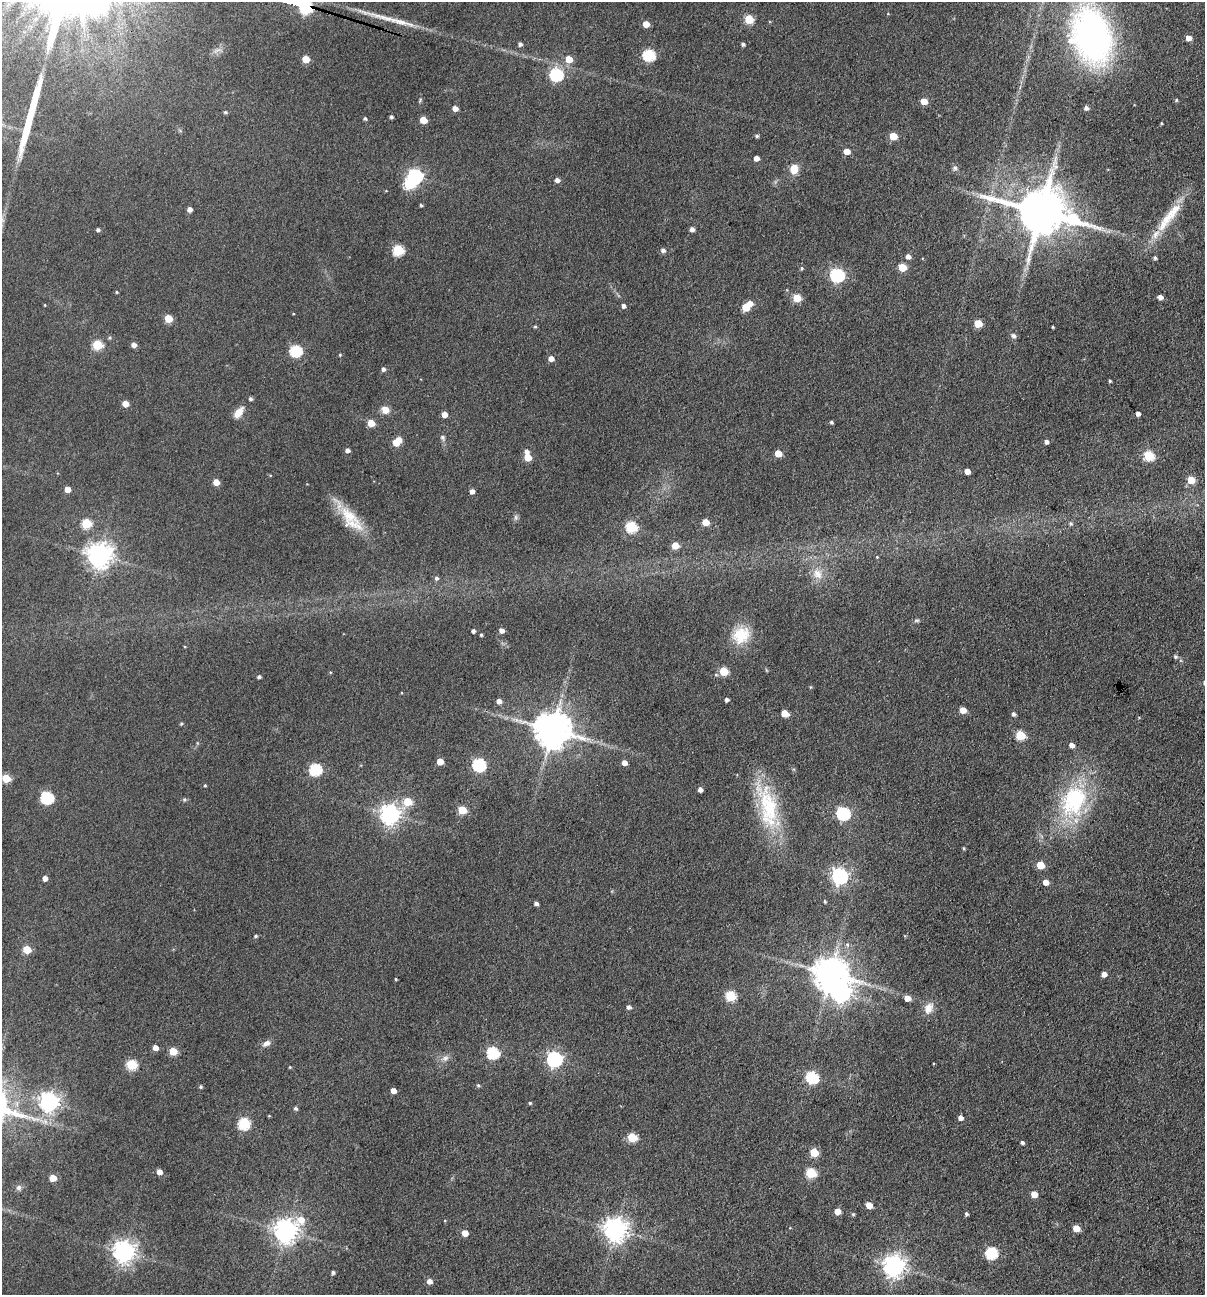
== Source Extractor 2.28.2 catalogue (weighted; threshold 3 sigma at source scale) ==
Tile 6 of 4 x 4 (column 2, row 2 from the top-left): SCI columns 1332-2534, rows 2587-3879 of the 5193 x 5174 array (HDU 1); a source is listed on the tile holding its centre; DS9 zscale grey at full resolution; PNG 1207 x 1297 px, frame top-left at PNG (2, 2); no overlay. Shown black and unused: <1% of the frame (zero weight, under 3 of 4 exposures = <1% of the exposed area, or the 3 px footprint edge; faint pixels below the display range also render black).
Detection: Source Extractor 2.28.2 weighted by HDU 2 'WHT'; one run over the whole footprint, this tile lists its part. Background 0.174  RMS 0.0098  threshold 0.0439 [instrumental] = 3 sigma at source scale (4.5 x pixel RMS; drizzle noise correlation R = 1.50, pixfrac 1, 0.05/0.05 arcsec/px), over >= 5 px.
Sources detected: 187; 2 inside a brighter object's white glare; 1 long thin detection or spike segment (spike, bleed or trail) — not listed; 2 inside a brighter listed object's ellipse — not listed separately; the other 182 listed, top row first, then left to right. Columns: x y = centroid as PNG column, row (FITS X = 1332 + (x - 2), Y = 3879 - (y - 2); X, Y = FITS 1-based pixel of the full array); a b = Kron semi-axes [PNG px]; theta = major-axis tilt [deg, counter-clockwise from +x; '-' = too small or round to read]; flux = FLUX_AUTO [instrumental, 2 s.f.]
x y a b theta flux
888 14 4 3 - 0.63
749 19 5 5 - 39
399 21 45 7 -15 20
646 24 5 5 - 13
1091 36 47 32 -74 390
1189 38 5 4 - 8.4
520 44 5 4 - 2.7
743 44 4 4 - 2.2
649 55 6 6 - 100
306 59 5 5 - 21
569 59 5 5 - 19
556 74 6 6 - 140
1176 100 5 4 - 1.3
924 101 5 5 - 14
455 108 5 4 - 6.5
1086 108 5 4 - 3.6
225 112 5 4 - 1.5
391 117 4 3 - 1.9
365 118 4 4 - 1.8
423 120 5 5 - 17
757 136 4 4 - 2.1
893 136 5 5 - 25
847 151 5 5 - 11
756 158 4 4 - 6.9
955 168 8 6 67 2.6
794 169 9 8 - 14
415 176 6 6 - 230
557 180 4 4 - 4.6
421 205 4 3 - 1.2
190 209 4 4 - 4.7
1041 212 14 13 - 5400
1073 219 24 9 -21 72
1166 220 41 12 57 29
692 229 4 4 - 4.7
98 230 4 4 - 2.4
398 250 6 5 - 78
663 250 5 5 - 3.5
908 256 5 5 - 5.2
1155 258 4 3 - 2.1
902 267 5 5 - 31
802 268 5 4 - 1.4
837 275 6 6 - 170
117 292 4 3 - 0.93
1160 297 5 4 - 5.2
797 298 5 5 - 30
750 303 5 4 - 7.3
45 305 3 2 - 0.66
623 306 4 4 - 3.5
745 307 5 5 - 22
293 314 3 2 - 0.68
168 318 5 5 - 25
978 323 5 5 - 25
535 326 4 4 - 1.1
1053 327 3 2 - 0.88
1013 336 6 5 - 3.1
97 345 6 5 - 49
134 345 5 5 - 4.8
296 351 6 6 - 100
340 355 4 3 - 1
551 358 5 5 - 7
383 369 5 4 - 2.9
1110 381 3 3 - 1.4
250 399 4 4 - 2.3
125 404 5 5 - 12
385 410 10 9 - 7.5
238 413 15 8 51 9.7
1138 413 4 4 - 4.3
444 414 4 4 - 8.2
831 422 4 3 - 1.7
371 423 5 5 - 17
443 437 7 6 - 2.6
397 442 8 5 46 26
1046 442 4 4 - 3.2
347 450 4 4 - 3.6
526 451 6 5 - 3.4
778 453 5 5 - 17
1149 455 6 5 - 62
528 457 5 5 - 22
967 471 4 4 - 7.7
1191 480 5 5 - 25
216 482 5 5 - 12
67 489 5 4 - 8.5
472 491 5 4 - 4.7
349 516 34 19 -48 33
516 517 8 6 -88 2.4
706 522 5 5 - 15
86 523 5 5 - 48
1070 523 6 6 - 2
631 527 6 5 - 86
675 545 5 5 - 16
100 555 8 8 - 1000
877 557 3 3 - 0.7
817 574 16 13 -55 12
436 578 6 5 - 2.3
916 620 8 4 1 1.8
502 630 4 4 - 5.7
473 631 4 3 - 3
481 635 3 3 - 1.4
741 635 23 20 41 30
1175 656 5 4 - 2.1
724 671 5 5 - 34
259 677 4 3 - 2.3
727 700 4 4 - 3.2
499 701 5 5 - 4.6
963 710 5 5 - 12
785 713 6 5 - 14
1013 714 5 4 - 2.8
181 724 5 4 - 1
553 730 11 10 - 2800
1020 735 6 5 - 48
1072 745 5 5 - 5.2
440 761 5 5 - 13
624 763 5 4 - 6.5
479 765 6 6 - 140
315 770 6 6 - 94
6 778 5 5 - 33
205 785 4 3 - 0.96
700 789 4 4 - 4.5
47 797 6 6 - 120
184 800 6 5 - 1.5
1074 800 46 34 65 100
408 802 6 5 - 26
768 806 66 23 -75 77
462 810 5 5 - 34
843 813 6 6 - 150
390 814 7 7 - 580
964 848 4 3 - 1.1
1040 865 5 5 - 24
840 876 7 6 - 320
45 878 4 4 - 5.6
1046 882 5 5 - 8.4
825 901 4 3 - 1.2
536 904 4 4 - 2.9
256 936 5 4 - 1.5
27 950 6 5 - 21
830 973 10 9 - 2100
1104 974 4 4 - 6.9
396 979 3 3 - 1
731 996 6 5 - 66
907 998 5 4 - 9.1
629 1007 5 5 - 3
928 1008 15 10 63 10
266 1043 11 7 33 4.9
155 1048 5 5 - 6.7
173 1051 5 5 - 24
493 1053 6 6 - 100
445 1058 9 7 17 4.5
554 1059 6 6 - 260
132 1064 6 5 - 67
290 1067 4 3 - 0.86
812 1077 7 6 - 88
478 1085 5 4 - 1.4
201 1087 5 4 - 1.6
393 1091 4 4 - 7.6
49 1102 7 7 - 500
530 1103 4 3 - 1.4
296 1109 5 4 - 2
269 1116 4 3 - 0.8
961 1118 5 4 - 5.3
244 1124 6 6 - 94
632 1137 5 5 - 48
1022 1142 4 3 - 2.2
814 1152 5 5 - 31
159 1172 5 5 - 7.3
811 1173 6 5 - 63
53 1178 5 5 - 12
19 1188 7 7 - 2.7
1034 1194 5 5 - 13
869 1205 5 5 - 13
838 1211 5 5 - 10
853 1214 5 4 - 1.2
966 1214 4 4 - 2.1
301 1220 9 8 - 13
1076 1228 5 5 - 17
615 1229 8 7 - 880
286 1231 8 7 - 860
465 1233 5 5 - 12
124 1251 8 7 - 690
991 1253 6 6 - 110
894 1266 7 7 - 740
333 1273 4 4 - 2.3
429 1281 5 5 - 6.3